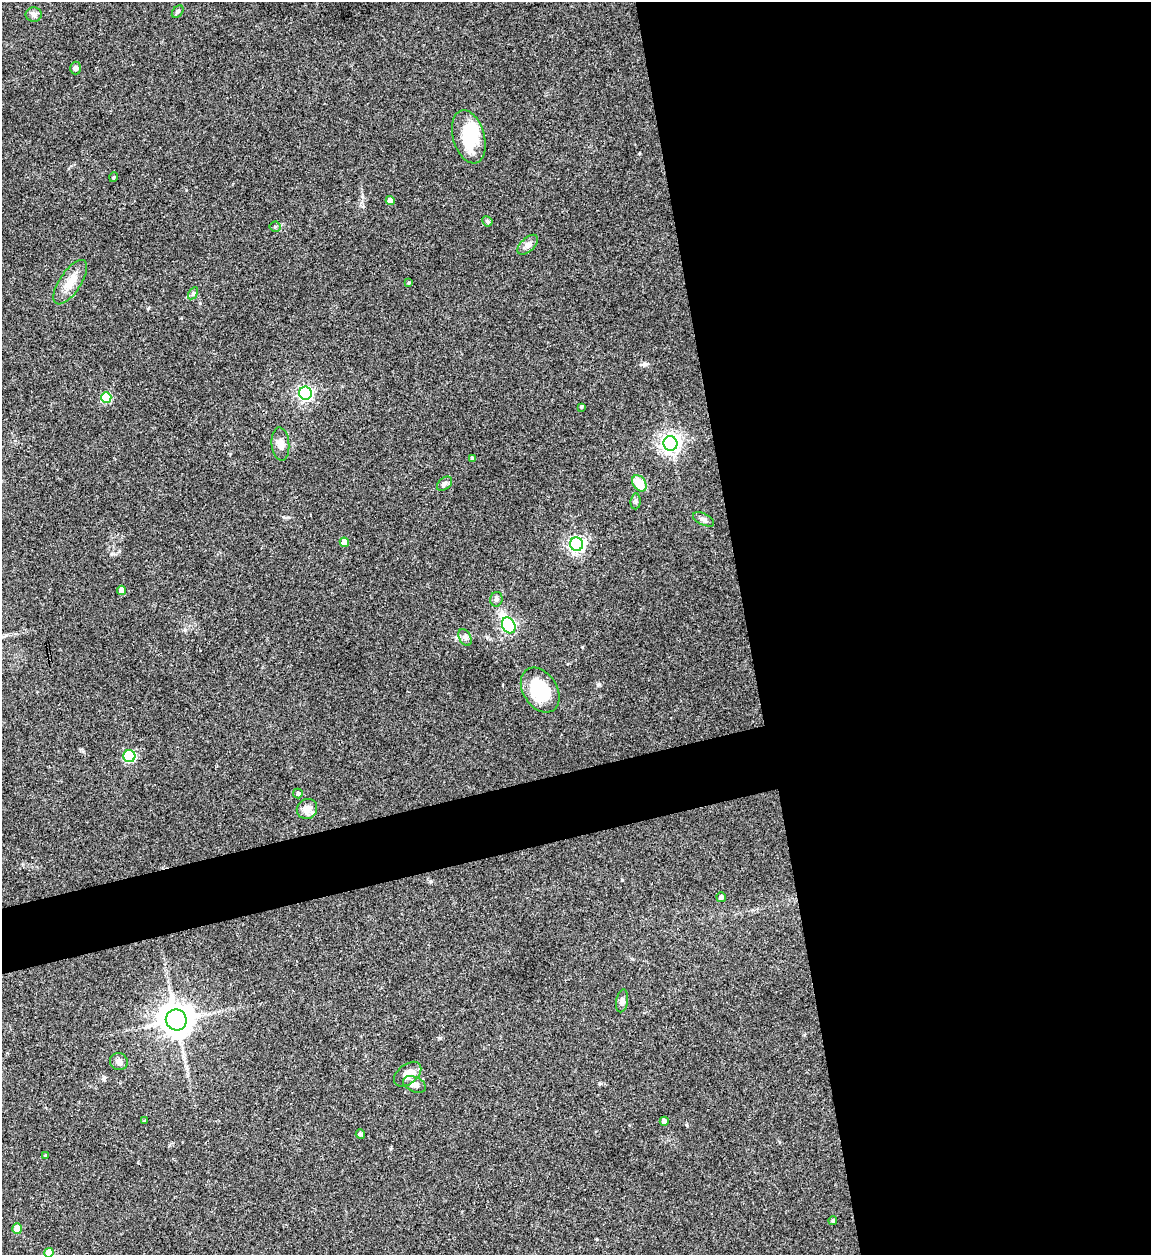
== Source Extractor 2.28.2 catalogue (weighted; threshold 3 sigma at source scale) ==
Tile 8 of 4 x 4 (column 4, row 2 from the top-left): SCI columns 3704-4852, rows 2506-3758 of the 4992 x 5013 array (HDU 1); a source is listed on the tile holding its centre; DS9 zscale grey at full resolution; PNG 1153 x 1257 px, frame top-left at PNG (2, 2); each listed source drawn as its Kron ellipse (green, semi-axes under 4 px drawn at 4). Shown black and unused: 39% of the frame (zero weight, under 3 of 4 exposures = <1% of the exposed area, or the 3 px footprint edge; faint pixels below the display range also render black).
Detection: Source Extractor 2.28.2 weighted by HDU 2 'WHT'; one run over the whole footprint, this tile lists its part. Background 0.0521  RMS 0.0049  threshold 0.022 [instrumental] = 3 sigma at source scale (4.5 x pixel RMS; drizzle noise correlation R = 1.50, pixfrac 1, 0.05/0.05 arcsec/px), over >= 5 px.
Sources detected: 46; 1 inside a brighter object's white glare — neither listed nor drawn; the other 45 listed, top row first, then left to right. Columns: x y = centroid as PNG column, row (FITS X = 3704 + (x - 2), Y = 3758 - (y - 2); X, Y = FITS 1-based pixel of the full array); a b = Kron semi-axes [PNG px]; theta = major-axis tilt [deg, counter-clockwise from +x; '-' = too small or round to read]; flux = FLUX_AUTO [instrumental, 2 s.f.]
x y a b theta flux
178 12 7 5 51 0.9
34 14 8 7 - 1.8
75 68 6 5 - 1.3
469 137 27 15 -74 21
114 177 5 3 - 0.54
390 201 4 4 - 2.9
487 221 5 5 - 0.87
275 227 5 5 - 0.7
528 245 12 6 43 2.1
70 282 26 10 56 7.2
409 283 4 3 - 0.54
193 293 7 4 57 0.88
305 393 6 6 - 120
106 397 5 5 - 23
581 407 4 3 - 0.61
670 443 7 7 - 270
280 444 16 9 -85 3.4
473 458 4 4 - 0.93
639 483 9 6 -53 9.4
444 484 8 6 39 1.3
636 501 8 5 86 0.98
704 519 11 5 -27 1.5
344 542 5 4 - 5.2
577 544 7 6 - 150
122 590 5 4 - 4.2
496 599 7 6 - 1.5
509 625 8 6 -61 65
465 637 9 6 -62 1.4
540 690 24 17 -58 23
129 756 6 6 - 51
298 793 5 5 - 1
307 809 10 10 - 4.6
721 897 5 4 - 1.8
622 1001 11 6 80 1.6
176 1020 10 10 - 790
119 1061 9 8 - 2.2
408 1074 15 9 39 5.6
414 1084 12 7 -25 2.9
144 1121 4 3 - 0.45
664 1121 4 4 - 1.9
360 1134 5 4 - 1.1
45 1155 4 3 - 0.51
833 1221 4 4 - 1
17 1228 5 5 - 8.4
49 1253 5 4 - 7
Isophote crosses this tile's border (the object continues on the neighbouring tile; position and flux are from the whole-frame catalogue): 1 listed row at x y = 49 1253
Unlisted compact peaks at least as high as the median listed source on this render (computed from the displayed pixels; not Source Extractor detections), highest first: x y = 646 364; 440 1038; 111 554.